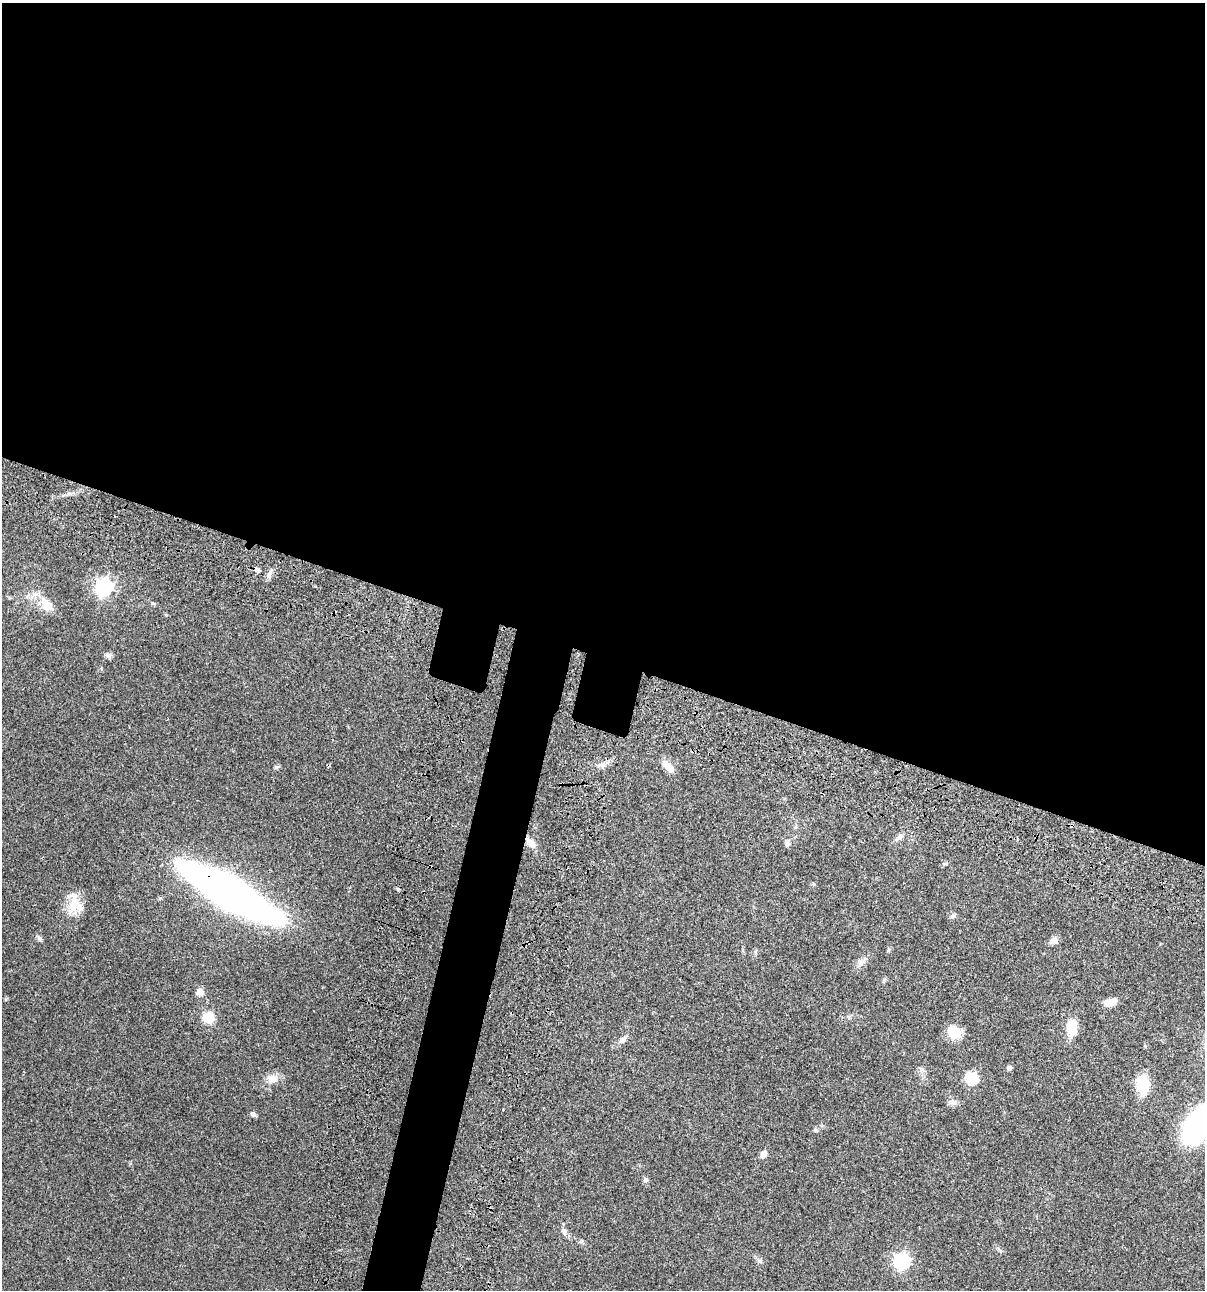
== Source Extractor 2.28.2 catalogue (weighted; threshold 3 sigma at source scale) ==
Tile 3 of 4 x 4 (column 3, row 1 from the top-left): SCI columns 2641-3843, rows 3985-5272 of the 5405 x 5390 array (HDU 1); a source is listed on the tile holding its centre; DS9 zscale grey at full resolution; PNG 1207 x 1292 px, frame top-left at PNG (2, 3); no overlay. Shown black and unused: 54% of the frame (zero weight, under 3 of 4 exposures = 9% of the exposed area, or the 3 px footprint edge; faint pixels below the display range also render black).
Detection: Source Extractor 2.28.2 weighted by HDU 2 'WHT'; one run over the whole footprint, this tile lists its part. Background 0.0473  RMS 0.0054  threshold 0.0244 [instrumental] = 3 sigma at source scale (4.5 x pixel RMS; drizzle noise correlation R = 1.50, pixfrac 1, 0.05/0.05 arcsec/px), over >= 5 px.
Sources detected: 38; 1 cosmic-ray / hot-pixel residue — not listed; the other 37 listed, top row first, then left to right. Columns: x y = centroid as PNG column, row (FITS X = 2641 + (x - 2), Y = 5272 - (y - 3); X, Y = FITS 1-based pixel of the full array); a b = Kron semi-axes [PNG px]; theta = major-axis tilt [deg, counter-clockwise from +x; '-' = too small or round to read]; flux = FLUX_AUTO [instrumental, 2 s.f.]
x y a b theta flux
269 574 14 6 65 2.3
104 587 7 7 - 180
46 605 19 13 -51 8.9
108 655 9 7 -40 1.6
601 765 9 6 0 1.9
276 767 6 5 - 0.83
668 767 15 7 -45 6.4
899 837 12 6 40 2.1
531 843 13 9 -37 4.1
787 844 9 7 56 1.4
231 893 87 22 -30 370
73 905 26 13 70 11
953 916 9 7 17 1.4
39 938 8 5 -44 1.2
1053 941 9 7 25 3
888 950 6 4 71 0.66
862 962 12 7 40 2.7
884 980 6 5 - 0.81
200 992 7 6 - 4.6
1110 1002 13 8 14 6
208 1017 11 10 - 9.4
1072 1028 20 12 -89 9.9
954 1032 17 14 -37 8.1
623 1040 13 7 41 2.5
1009 1068 5 4 - 2
921 1069 8 6 -17 1.5
972 1078 6 6 - 48
272 1079 16 11 -14 4.7
1143 1085 17 12 -84 18
953 1102 9 8 - 2.1
253 1114 8 6 -64 1.3
1200 1124 29 16 52 170
816 1130 7 5 -20 0.84
763 1154 9 6 53 2.8
645 1180 7 6 - 1.2
564 1231 11 6 -73 2.2
902 1261 7 7 - 120
Overlapping masked pixels (flux is a lower limit): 2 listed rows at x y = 531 843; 231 893
Isophote crosses this tile's border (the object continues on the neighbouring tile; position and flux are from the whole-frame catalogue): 1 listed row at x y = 1200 1124
Unlisted compact peaks at least as high as the median listed source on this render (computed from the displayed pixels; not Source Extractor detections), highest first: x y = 759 1261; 69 493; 166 615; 152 603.